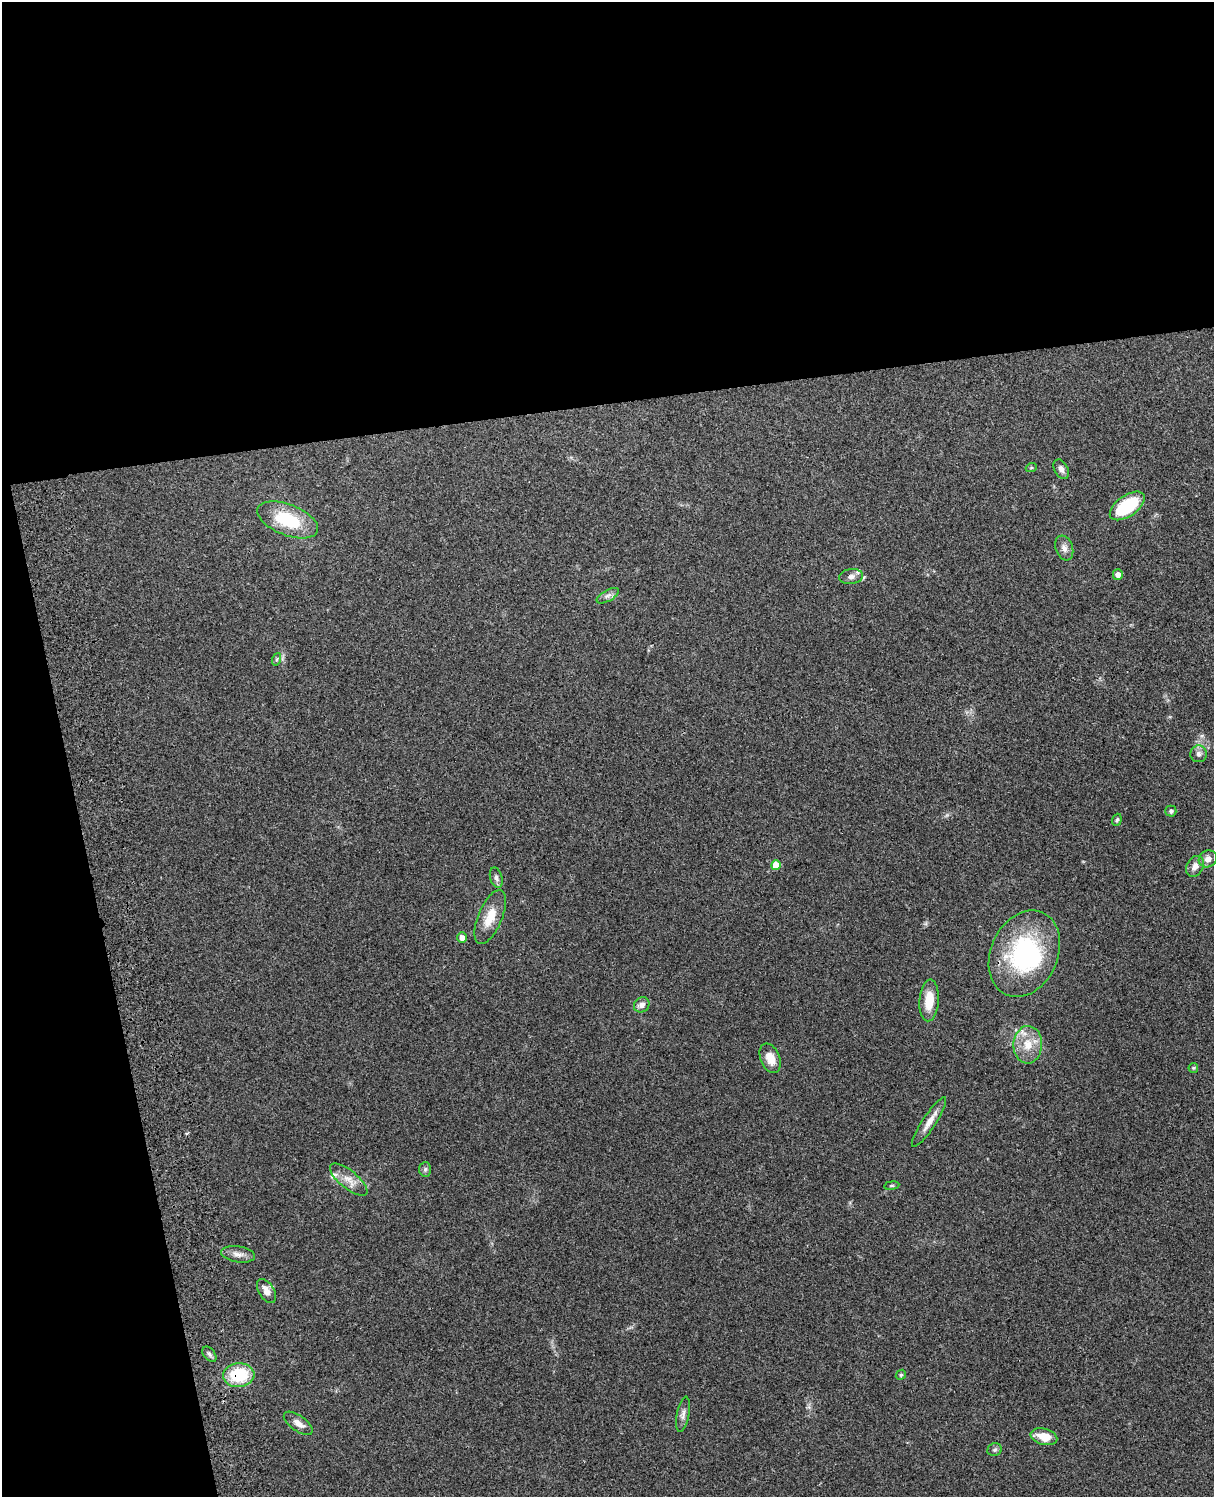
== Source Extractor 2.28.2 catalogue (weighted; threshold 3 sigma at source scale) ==
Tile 1 of 4 x 3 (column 1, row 1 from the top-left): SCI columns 119-1330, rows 3156-4650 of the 5087 x 4927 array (HDU 1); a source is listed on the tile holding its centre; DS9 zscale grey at full resolution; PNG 1216 x 1499 px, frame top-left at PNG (2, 2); each listed source drawn as its Kron ellipse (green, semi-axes under 4 px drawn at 4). Shown black and unused: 33% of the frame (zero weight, under 3 of 4 exposures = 6% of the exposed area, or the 3 px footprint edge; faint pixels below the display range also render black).
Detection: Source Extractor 2.28.2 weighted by HDU 2 'WHT'; one run over the whole footprint, this tile lists its part. Background 0.209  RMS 0.0082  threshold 0.0369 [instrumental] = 3 sigma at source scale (4.5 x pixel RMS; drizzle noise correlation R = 1.50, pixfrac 1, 0.05/0.05 arcsec/px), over >= 5 px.
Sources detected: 39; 1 inside a brighter object's white glare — neither listed nor drawn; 1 inside a brighter listed object's ellipse — not listed separately; the other 37 listed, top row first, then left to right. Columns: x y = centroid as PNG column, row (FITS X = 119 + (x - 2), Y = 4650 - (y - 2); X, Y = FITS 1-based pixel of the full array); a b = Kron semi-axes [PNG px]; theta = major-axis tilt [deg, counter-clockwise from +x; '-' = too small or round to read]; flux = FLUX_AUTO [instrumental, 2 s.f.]
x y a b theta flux
1031 468 6 3 18 1
1061 469 10 7 -61 3.9
1127 506 20 10 35 50
288 520 32 15 -21 40
1064 548 13 8 -71 4.6
1118 574 5 5 - 4.7
851 577 12 7 8 3.9
608 596 12 5 30 3.3
277 659 6 4 71 1.3
1199 754 8 8 - 3.4
1171 811 5 5 - 1.8
1117 820 6 4 69 1.6
1208 859 9 8 - 5.2
776 865 5 5 - 16
1195 866 11 8 60 5.2
496 878 10 6 -73 2.7
490 917 29 12 67 16
462 937 5 5 - 4.9
1024 954 45 33 66 100
929 1000 21 9 86 16
642 1005 8 7 - 3.9
1028 1045 19 14 88 16
770 1058 15 9 -68 11
1193 1068 5 4 - 1
929 1122 29 6 57 8.5
425 1169 7 6 - 1.9
349 1180 23 9 -39 9.3
892 1186 7 4 8 1.1
238 1254 17 8 -9 5.3
266 1291 13 7 -58 6.4
209 1354 9 5 -49 2.2
239 1375 15 12 5 38
901 1375 5 4 - 1.1
683 1414 18 6 79 4.1
298 1423 17 7 -35 6.2
1044 1437 14 8 -15 13
995 1450 7 6 - 1.8
Overlapping masked pixels (flux is a lower limit): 1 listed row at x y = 239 1375